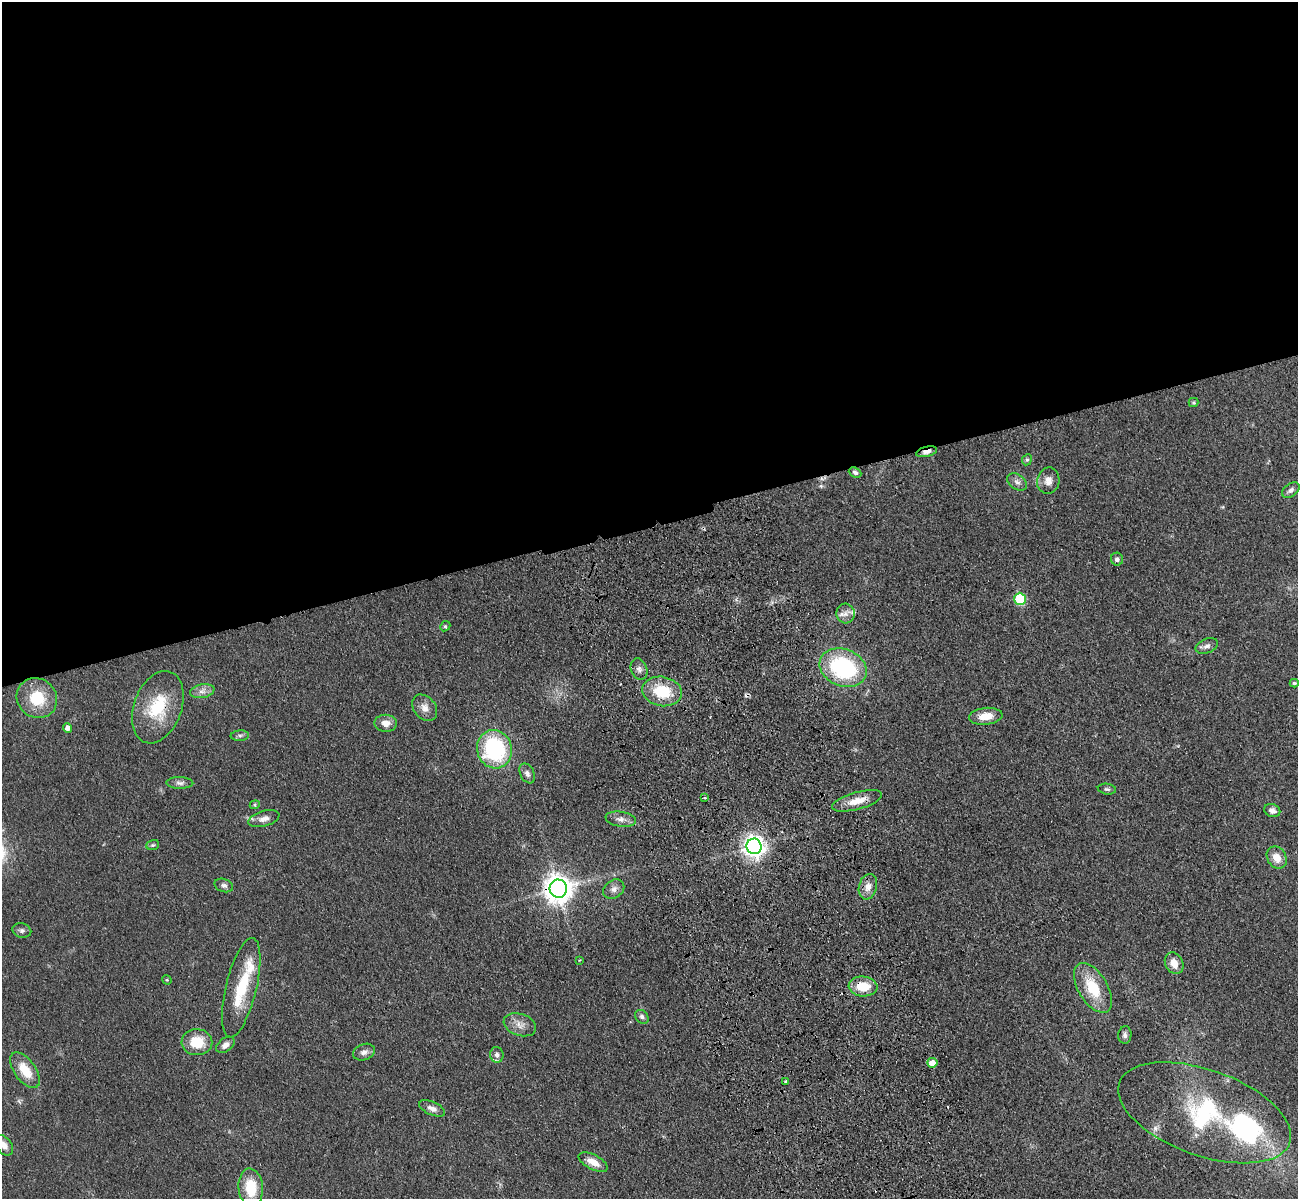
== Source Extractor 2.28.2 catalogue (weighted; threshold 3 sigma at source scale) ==
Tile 2 of 4 x 4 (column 2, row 1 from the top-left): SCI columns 1413-2708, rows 3900-5096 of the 5417 x 5283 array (HDU 1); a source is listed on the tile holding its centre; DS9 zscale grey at full resolution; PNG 1300 x 1201 px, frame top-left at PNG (2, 2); each listed source drawn as its Kron ellipse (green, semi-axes under 4 px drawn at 4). Shown black and unused: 44% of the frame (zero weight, under 3 of 4 exposures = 6% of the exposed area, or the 3 px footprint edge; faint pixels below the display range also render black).
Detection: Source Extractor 2.28.2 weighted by HDU 2 'WHT'; one run over the whole footprint, this tile lists its part. Background 0.0437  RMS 0.0057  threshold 0.0256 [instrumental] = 3 sigma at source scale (4.5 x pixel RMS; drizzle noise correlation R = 1.50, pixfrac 1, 0.05/0.05 arcsec/px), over >= 5 px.
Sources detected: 71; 1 inside a brighter object's white glare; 2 cosmic-ray / hot-pixel residue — neither listed nor drawn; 5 inside a brighter listed object's ellipse — not listed separately; the other 63 listed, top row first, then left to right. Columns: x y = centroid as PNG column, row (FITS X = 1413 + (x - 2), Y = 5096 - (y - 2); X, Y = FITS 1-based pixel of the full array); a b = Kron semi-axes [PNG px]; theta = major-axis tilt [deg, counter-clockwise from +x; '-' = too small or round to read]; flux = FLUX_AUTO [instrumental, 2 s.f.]
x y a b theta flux
1194 402 5 4 - 0.87
927 452 10 5 15 3.5
1027 460 6 4 65 0.94
855 472 6 4 -26 1.4
1048 481 13 11 76 4.6
1017 482 11 7 -37 2.4
1291 490 10 6 38 2
1117 559 6 6 - 1.7
1020 599 6 5 - 42
846 614 10 9 - 3.8
445 626 5 4 - 0.9
1207 646 12 7 22 2.5
843 668 24 18 -21 68
639 669 11 8 -71 2.5
1294 683 4 3 - 0.97
202 691 12 6 11 3.3
662 691 20 14 -10 21
37 698 21 19 -39 20
158 707 37 24 70 28
425 708 15 11 -51 4.7
986 716 17 8 6 7.9
386 723 11 8 -2 5.1
67 728 5 4 - 2.9
240 736 9 5 4 1.5
494 749 19 17 -73 59
527 773 10 7 -64 2.3
180 783 13 6 -1 2.2
1107 789 9 5 -8 1.3
705 798 3 3 - 1
857 801 26 8 16 8.6
255 805 5 4 - 0.8
1272 811 8 6 -22 3
264 819 16 7 16 3.6
621 819 15 7 -9 3.4
153 845 6 5 - 0.98
754 846 8 7 - 390
1277 858 12 9 -58 6.6
224 885 9 6 -18 1.8
868 887 13 9 75 4.8
558 889 9 9 - 780
614 889 11 9 35 3.1
22 930 9 7 -12 1.7
580 960 3 3 - 0.54
1174 963 11 8 -62 6.4
167 980 5 4 - 0.54
863 986 14 10 -5 13
241 988 51 15 76 27
1093 988 28 14 -59 20
642 1017 8 6 -48 1.8
520 1025 17 11 -19 5.2
1125 1035 9 6 85 1.9
197 1042 15 13 -2 15
225 1045 10 6 38 3.1
364 1052 11 8 21 2.7
497 1055 8 6 -82 3
932 1063 5 5 - 5.6
25 1070 20 10 -54 12
786 1081 3 3 - 1.2
432 1108 14 6 -24 3.3
1204 1113 90 43 -19 91
4 1145 11 7 -53 3.8
593 1162 16 7 -28 6.4
251 1187 19 12 -85 18
Overlapping masked pixels (flux is a lower limit): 4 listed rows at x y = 927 452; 158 707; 558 889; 863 986
Isophote crosses this tile's border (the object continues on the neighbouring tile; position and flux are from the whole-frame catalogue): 1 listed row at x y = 4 1145